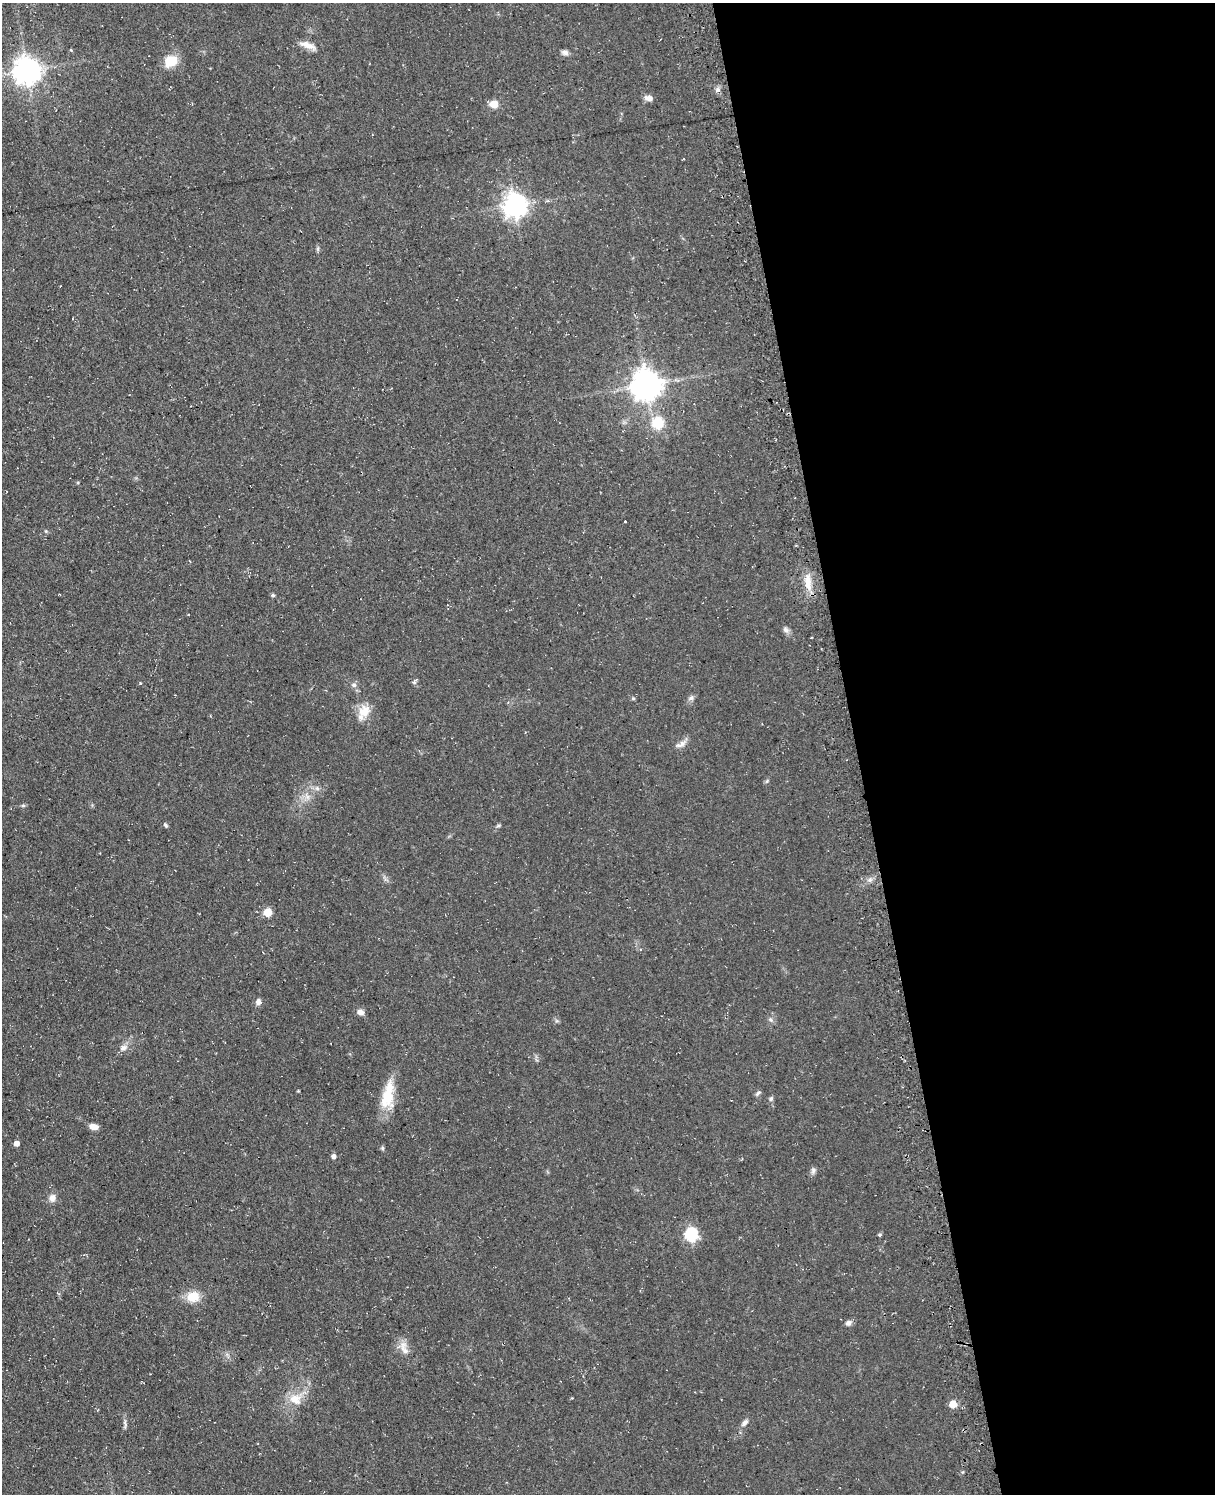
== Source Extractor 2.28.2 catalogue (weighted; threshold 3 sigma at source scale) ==
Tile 8 of 4 x 3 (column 4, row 2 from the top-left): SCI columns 3708-4920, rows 1752-3243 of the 4953 x 4872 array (HDU 1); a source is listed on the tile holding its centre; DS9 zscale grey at full resolution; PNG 1217 x 1496 px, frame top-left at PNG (2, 3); no overlay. Shown black and unused: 30% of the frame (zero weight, under 3 of 4 exposures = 4% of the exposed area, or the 3 px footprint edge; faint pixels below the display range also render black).
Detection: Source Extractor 2.28.2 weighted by HDU 2 'WHT'; one run over the whole footprint, this tile lists its part. Background 0.0687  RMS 0.0068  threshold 0.0304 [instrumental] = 3 sigma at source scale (4.5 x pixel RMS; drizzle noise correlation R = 1.50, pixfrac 1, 0.05/0.05 arcsec/px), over >= 5 px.
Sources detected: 54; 1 inside a brighter listed object's ellipse — not listed separately; the other 53 listed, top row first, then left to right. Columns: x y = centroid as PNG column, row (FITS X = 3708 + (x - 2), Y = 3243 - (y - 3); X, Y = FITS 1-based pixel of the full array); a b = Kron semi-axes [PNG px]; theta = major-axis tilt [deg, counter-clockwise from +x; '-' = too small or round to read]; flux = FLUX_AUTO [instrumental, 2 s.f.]
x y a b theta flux
308 45 23 8 -21 6.2
565 52 9 6 -12 2.5
171 61 14 11 26 14
27 71 9 8 - 830
718 90 7 5 69 2
649 98 10 6 -12 3.6
494 104 8 7 - 7.6
515 205 8 8 - 590
318 249 7 4 -72 1.1
647 385 9 9 - 1100
658 423 6 6 - 50
625 521 3 3 - 1.1
46 531 5 5 - 0.79
808 582 24 9 -85 9.9
273 595 5 4 - 1
786 630 10 7 -52 2.3
414 682 6 5 - 1.3
140 683 3 3 - 1.1
354 685 7 5 -15 1.9
633 698 5 4 - 0.88
691 698 8 7 - 1.9
364 712 18 14 51 11
682 743 12 8 50 3.8
767 781 6 4 71 0.94
317 788 6 5 - 1.5
307 796 12 6 -62 3.4
23 806 6 4 0 1
166 825 6 4 -54 1.1
498 826 6 4 18 0.94
268 912 5 5 - 22
258 1002 8 6 82 2.8
360 1012 8 6 -8 3.4
771 1020 6 4 -45 1.4
123 1048 11 8 23 3.5
298 1091 4 3 - 0.55
758 1093 8 5 45 1.4
387 1098 29 19 80 19
771 1099 6 6 - 1.5
93 1127 9 6 -10 4.5
17 1143 4 4 - 3.8
382 1148 5 5 - 0.99
334 1156 5 5 - 2.7
813 1171 10 6 81 2
52 1198 10 8 74 4
691 1235 6 6 - 100
879 1235 5 4 - 0.85
193 1297 13 11 6 13
848 1323 6 6 - 2.9
404 1350 18 10 -62 6.6
295 1399 18 14 -25 11
953 1404 5 5 - 15
745 1423 10 6 44 2.8
125 1424 16 4 -89 2.1